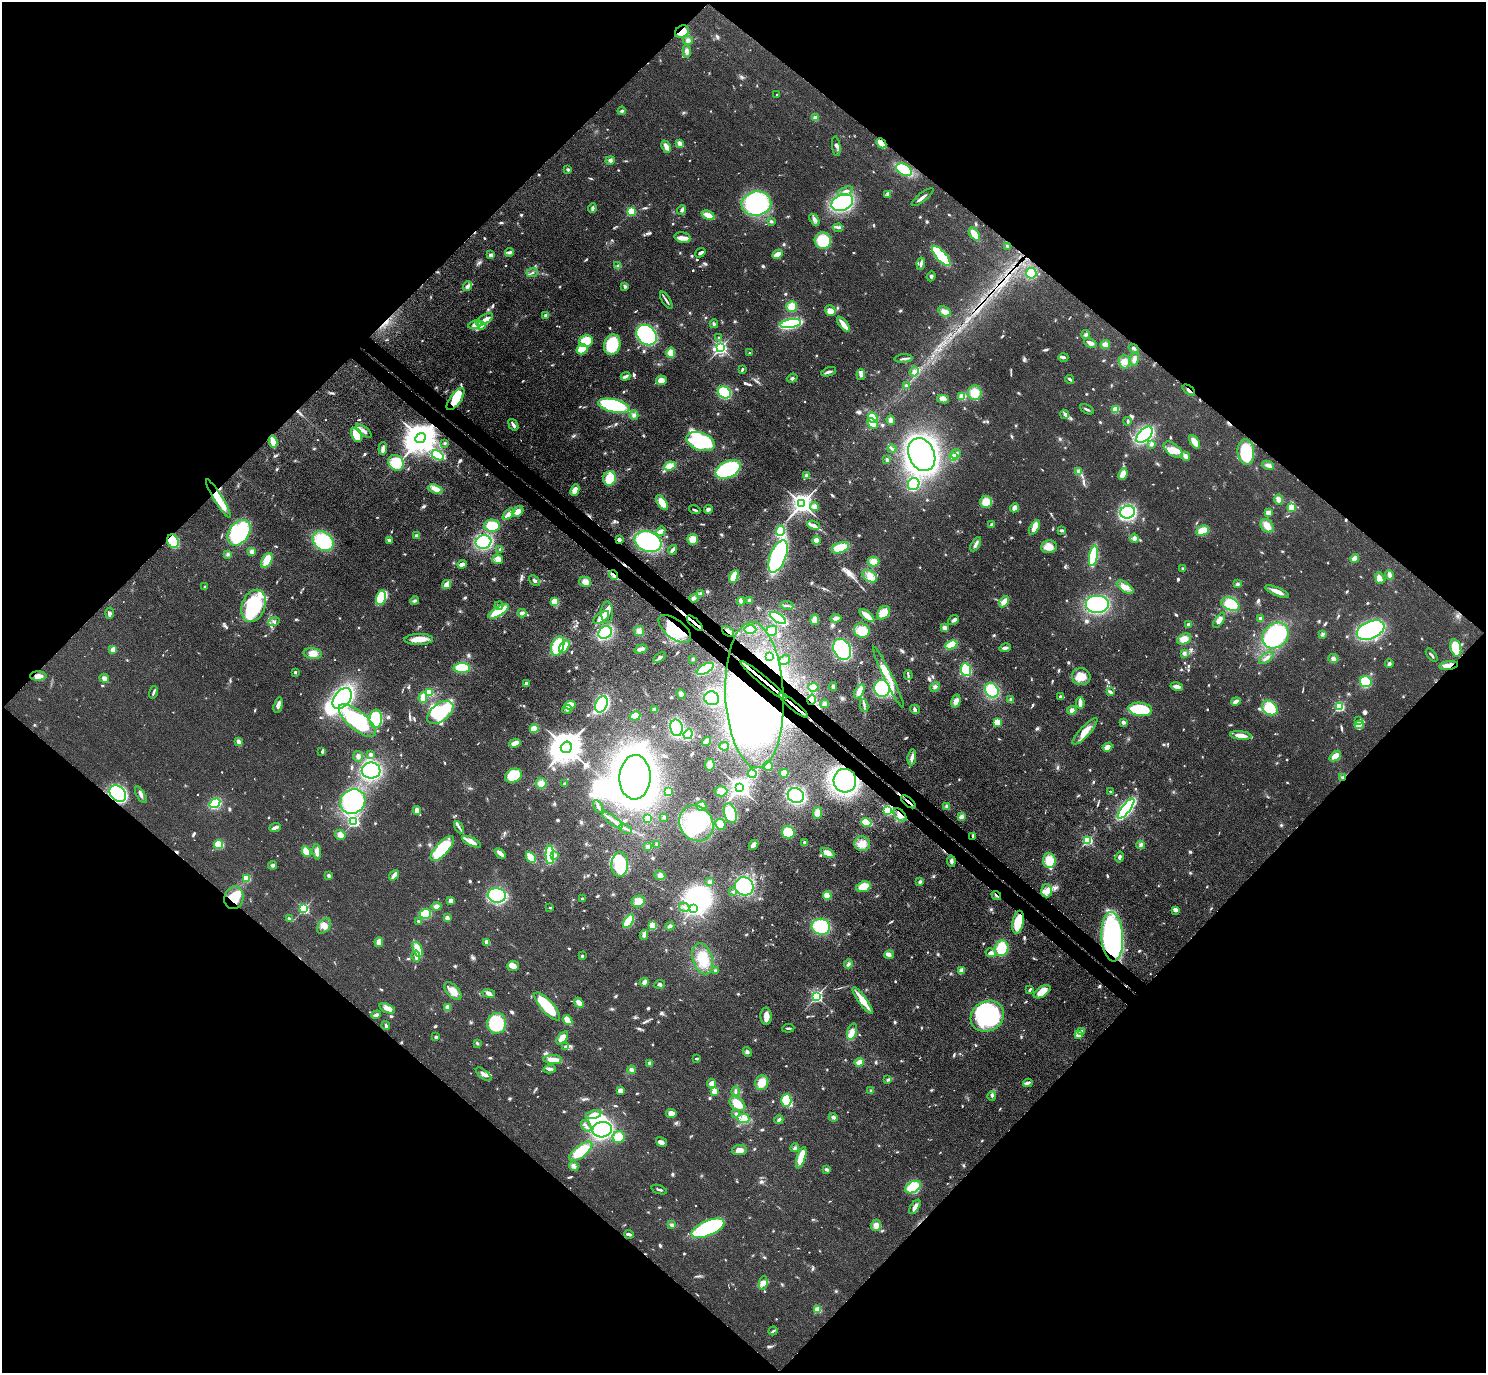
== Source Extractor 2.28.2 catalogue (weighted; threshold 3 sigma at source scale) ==
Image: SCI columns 42-5975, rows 200-5681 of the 6016 x 6023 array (HDU 1 of 3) = the unmasked area's bounding box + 8 px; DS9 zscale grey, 4 x 4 block average (1 PNG px = mean of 4 x 4 image px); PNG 1488 x 1375 px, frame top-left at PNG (2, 2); each listed source drawn as its Kron ellipse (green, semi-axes under 4 px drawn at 4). Shown black and unused: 51% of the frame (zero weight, under 3 of 4 exposures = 5% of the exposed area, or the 3 px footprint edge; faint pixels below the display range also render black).
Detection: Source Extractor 2.28.2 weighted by HDU 2 'WHT'. Background 0.0466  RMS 0.0061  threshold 0.0272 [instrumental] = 3 sigma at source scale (4.5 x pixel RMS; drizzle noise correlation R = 1.50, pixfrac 1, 0.05/0.05 arcsec/px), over >= 5 px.
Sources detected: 1064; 3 too faint to see at this stretch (4 x 4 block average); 19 inside a brighter object's white glare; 4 cosmic-ray / hot-pixel residue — neither listed nor drawn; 19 coinciding with a brighter row at this scale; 67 inside a brighter listed object's ellipse — not listed separately; of the other 952, all 500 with FLUX_AUTO >= 5.96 (the completeness limit of this list) listed and drawn (452 fainter detections not listed), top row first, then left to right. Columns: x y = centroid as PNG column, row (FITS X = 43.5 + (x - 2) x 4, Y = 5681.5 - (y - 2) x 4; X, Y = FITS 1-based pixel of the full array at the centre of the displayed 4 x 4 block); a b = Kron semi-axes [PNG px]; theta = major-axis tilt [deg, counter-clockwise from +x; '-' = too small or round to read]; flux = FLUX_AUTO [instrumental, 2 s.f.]
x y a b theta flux
682 32 7 5 29 54
688 40 5 4 - 12
687 51 6 4 -84 14
777 95 2 2 - 12
622 111 4 3 - 6.5
815 118 4 4 - 8.9
881 143 5 3 - 58
680 144 3 2 - 33
836 146 10 4 -83 12
666 147 6 3 -65 27
610 160 4 4 - 9.1
568 170 3 3 - 6.1
904 170 8 5 -30 200
846 191 8 3 19 14
887 195 4 3 - 8.2
922 197 13 2 38 14
842 203 11 8 22 360
756 204 15 12 8 400
592 208 5 3 - 9
681 210 5 4 - 9.8
631 211 2 2 - 290
708 215 7 3 -25 41
814 220 6 4 -55 13
771 221 3 3 - 6.6
838 228 5 2 - 6.3
974 234 8 3 -55 42
683 238 8 5 -14 26
823 240 8 8 - 140
1008 246 3 2 - 13
509 252 4 3 - 8.4
700 253 6 2 35 12
777 254 5 3 - 38
491 255 4 3 - 15
941 256 12 5 -49 230
921 264 6 3 80 9.4
618 266 4 3 - 6.8
532 273 5 2 - 8.3
1031 273 5 5 - 150
931 276 5 3 - 7.7
467 286 5 3 - 17
625 286 4 3 - 7.6
666 300 9 2 -59 10
792 306 5 5 - 61
830 310 5 5 - 28
945 311 7 4 -27 23
546 315 4 3 - 7.9
484 319 9 4 32 25
791 323 10 4 9 370
714 324 4 3 - 6.2
843 324 9 2 -52 43
475 325 7 4 13 22
482 325 4 3 - 7.6
1086 334 4 3 - 7.9
647 335 11 9 -44 440
719 337 2 2 - 9
586 341 7 6 - 100
1090 343 6 4 -25 19
612 345 10 8 74 140
1105 345 5 4 - 18
721 348 3 2 - 940
582 349 5 5 - 69
1134 349 6 3 -41 7.5
671 353 5 3 - 53
749 353 2 2 - 6.3
1063 357 5 3 - 7.9
904 359 9 2 3 9.4
1134 359 7 3 82 12
1124 362 6 5 - 22
742 369 4 2 - 6.9
829 372 8 2 19 12
914 372 5 4 - 15
861 375 5 4 - 12
626 376 5 2 - 15
792 378 5 3 - 6.4
1070 379 4 3 - 6.6
661 380 5 5 - 27
906 386 3 3 - 6.8
1189 390 7 2 -40 7
724 392 7 5 -32 180
975 393 7 7 - 56
962 396 3 2 - 54
456 399 13 5 54 76
943 399 6 3 -10 19
614 406 16 6 -12 330
1087 409 7 2 -27 8.9
1116 409 4 3 - 49
1065 414 5 3 - 10
634 415 4 3 - 9.2
873 417 5 3 - 80
891 420 4 4 - 13
1128 421 4 2 - 6.2
873 423 6 4 -42 37
513 425 6 2 -54 15
364 431 9 3 -38 14
357 435 7 5 -65 100
1144 435 10 5 45 430
421 438 6 4 43 11000
273 442 6 3 -74 65
701 442 15 8 -21 410
1195 442 7 3 -58 40
445 443 2 2 - 7.7
1152 444 4 3 - 10
383 448 6 2 84 25
892 449 4 3 - 6.7
1173 450 11 6 -37 41
1246 452 13 8 -84 180
922 454 17 12 -65 1200
956 454 5 3 - 12
438 455 7 4 -30 170
1185 456 5 4 - 15
954 457 3 2 - 70
887 460 3 3 - 8.9
396 463 8 7 - 110
1268 465 6 4 -24 11
670 466 6 4 21 39
728 469 13 8 26 370
1079 471 4 3 - 13
1123 474 6 4 65 29
806 475 4 3 - 7.4
609 478 7 6 - 100
914 484 6 5 - 170
435 489 7 4 -19 29
575 490 6 4 66 31
218 499 22 4 -59 120
1279 499 5 4 - 17
662 502 8 4 -56 52
986 502 6 6 - 60
802 504 3 3 - 2800
814 506 4 4 - 15
1291 507 2 2 - 120
1014 508 4 3 - 21
708 509 4 3 - 12
695 510 6 2 -19 6.6
518 512 6 4 39 25
1128 512 7 6 - 370
1268 512 2 2 - 99
509 514 7 3 47 46
992 524 4 3 - 8.2
813 525 6 2 -20 8.7
492 526 7 6 - 90
1267 526 7 5 -51 33
1035 528 8 4 59 33
1061 530 3 2 - 7.7
661 531 5 3 - 25
780 531 5 4 - 160
1202 531 7 4 24 53
239 533 14 10 53 330
417 536 2 2 - 61
1134 538 4 4 - 14
619 539 3 3 - 11
693 539 5 5 - 36
389 540 3 2 - 14
173 541 7 5 -66 160
323 541 11 9 -38 250
816 541 4 3 - 37
483 542 8 6 15 280
648 542 14 10 -21 490
976 544 8 3 60 14
1049 547 8 6 8 45
840 548 9 5 21 76
500 549 4 3 - 6.5
672 550 5 3 - 14
252 552 4 4 - 14
228 554 4 3 - 7
778 556 17 8 68 610
1093 556 10 3 80 240
1355 558 4 3 - 30
498 559 5 5 - 20
267 560 8 5 61 53
873 562 6 5 - 33
462 564 5 3 - 19
1183 569 2 2 - 36
614 575 5 2 - 7.7
1389 575 5 3 - 13
734 576 7 3 64 84
870 576 8 5 -34 29
1380 578 6 3 -70 17
534 581 6 3 -44 8.1
585 582 6 5 - 23
1238 584 4 3 - 6.7
447 585 5 2 - 64
205 587 2 2 - 7.4
1125 587 10 4 -34 25
1277 592 13 3 -23 30
701 594 3 3 - 6.5
381 598 7 5 76 120
694 598 5 3 - 10
749 600 4 3 - 6.7
414 601 4 3 - 7.7
741 601 4 3 - 15
555 602 4 4 - 55
1004 602 6 3 54 35
1097 604 12 9 0 430
1231 604 9 6 -25 140
499 605 4 2 - 6.5
787 605 7 2 -9 8.6
254 606 17 11 68 260
499 611 11 4 32 120
607 612 11 6 87 30
110 613 5 3 - 10
522 613 4 3 - 13
883 613 7 5 50 54
867 616 9 3 -39 48
601 617 9 4 34 22
778 618 9 3 -32 290
836 618 5 4 - 17
1261 619 2 2 - 55
815 620 5 4 - 36
953 620 6 3 39 13
1219 620 9 4 56 17
274 621 6 3 12 7.7
695 623 10 2 -44 14
1188 625 2 2 - 52
945 628 4 4 - 14
675 629 19 9 -38 170
750 630 6 4 -1 62
1370 630 14 8 23 610
639 631 5 5 - 17
728 631 7 2 -38 8.5
772 631 5 5 - 36
862 631 8 7 - 64
605 632 7 5 38 220
1323 634 4 3 - 7.2
1276 636 14 11 43 410
419 639 14 5 1 42
1184 639 7 5 23 34
951 645 6 4 25 74
558 646 10 6 70 140
564 646 7 3 60 47
1005 648 6 3 10 13
1456 648 9 5 -75 160
641 649 7 4 15 17
842 649 11 8 -60 340
113 650 3 3 - 20
313 653 9 5 -7 34
1184 653 3 3 - 8.6
1432 655 7 2 -51 6.8
770 657 3 3 - 10
659 658 7 3 34 14
1266 658 8 3 36 13
693 659 2 2 - 9.4
1333 659 5 4 - 11
785 660 6 2 32 8.8
1389 663 4 3 - 8.8
1449 665 9 3 8 33
462 668 8 5 0 100
705 669 9 4 29 180
966 670 6 5 - 160
295 672 2 2 - 21
908 675 4 2 - 6.6
38 676 8 4 0 29
888 677 34 4 -64 56
1081 677 9 8 - 51
104 678 5 3 - 15
764 680 30 2 -40 48
1366 682 6 5 - 100
526 683 2 2 - 45
813 687 5 4 - 30
833 687 4 2 - 9.4
935 687 5 4 - 11
1177 687 6 3 -13 18
882 688 8 8 - 330
992 690 8 6 -58 160
859 691 8 4 62 42
153 692 6 2 72 6.9
429 692 4 3 - 71
1110 692 4 3 - 7.8
681 694 5 3 - 21
754 695 73 29 -87 1000
1061 697 3 2 - 11
342 698 12 7 52 540
423 698 5 3 - 52
712 698 7 7 - 180
812 700 5 3 - 37
1011 700 4 2 - 12
956 701 7 4 75 21
1236 701 5 3 - 14
1080 703 6 4 -80 13
601 704 8 6 64 350
825 704 4 4 - 10
278 705 8 3 75 23
570 705 5 3 - 60
793 705 18 2 -40 19
864 705 7 2 -79 8.9
1339 706 2 2 - 460
1270 708 8 6 -41 110
567 709 5 3 - 8.2
654 709 3 3 - 8.4
915 709 5 3 - 10
1140 709 12 6 -8 230
1072 710 5 4 - 12
440 712 15 8 38 310
635 716 5 4 - 46
376 719 9 6 87 180
357 721 23 9 -40 380
1359 721 4 3 - 7.4
997 722 2 2 - 260
1123 722 3 2 - 13
1359 725 5 3 - 12
676 728 8 6 -80 320
534 729 4 3 - 72
1085 731 17 5 47 45
688 734 5 4 - 140
1241 736 10 3 -6 46
706 741 4 4 - 21
239 742 4 3 - 15
515 743 5 3 - 37
724 746 5 3 - 11
566 747 6 5 - 10000
1107 747 5 3 - 30
322 751 4 3 - 6.9
371 754 3 3 - 9.1
358 756 5 5 - 12
1335 756 6 4 43 31
912 757 8 3 82 16
710 765 6 5 - 25
768 766 5 4 - 24
371 771 9 8 - 360
784 773 4 4 - 41
752 774 4 3 - 120
513 776 9 6 24 130
635 777 22 15 88 1700
1343 778 4 3 - 6.8
845 781 12 11 - 770
541 783 5 5 - 25
564 784 3 2 - 6.1
740 788 3 3 - 3300
668 791 3 3 - 42
721 791 6 5 - 38
1110 791 2 2 - 11
118 794 9 7 -42 290
141 795 9 3 -59 13
796 796 8 7 - 380
353 801 13 12 - 280
908 802 8 2 -40 11
215 803 6 4 33 140
598 806 7 2 -60 7.8
702 806 5 5 - 41
947 806 4 3 - 9.8
1126 809 12 4 52 510
417 810 4 3 - 24
888 810 2 2 - 610
730 813 10 6 -72 120
818 813 6 4 83 25
900 815 8 4 -44 24
664 817 2 2 - 6.6
961 817 4 3 - 17
647 818 2 2 - 200
613 820 12 2 -37 15
354 822 2 2 - 640
866 822 5 3 - 130
696 823 19 16 -53 270
720 824 6 5 - 34
459 827 6 2 -60 9.2
275 828 6 2 23 18
625 829 7 2 -28 7.4
788 832 6 6 - 88
340 835 5 4 - 19
973 836 3 2 - 7.8
1087 840 2 2 - 490
471 842 10 3 -26 32
804 842 3 3 - 6.1
657 844 4 3 - 6.1
862 844 8 7 - 31
219 845 4 4 - 120
753 845 5 3 - 22
1141 845 4 3 - 8.9
648 847 4 3 - 7.6
442 848 16 6 48 250
306 852 5 3 - 54
317 852 8 3 -83 25
500 853 6 3 -41 23
827 853 7 4 -27 36
550 855 9 4 -88 220
555 855 2 2 - 7.5
531 857 6 3 -48 86
1120 857 5 3 - 8.2
1049 860 7 6 - 67
951 861 5 3 - 9.4
273 865 4 3 - 10
620 865 12 8 87 210
394 875 5 2 - 24
660 875 5 4 - 14
329 876 4 3 - 7.9
247 878 2 2 - 230
710 882 4 3 - 7.6
920 882 4 3 - 7.1
744 886 9 9 - 420
863 887 7 5 20 71
1047 891 6 5 - 22
733 892 3 2 - 6.7
497 895 9 7 -5 380
996 895 5 2 - 6.3
827 896 4 3 - 48
234 898 11 9 74 83
582 899 2 2 - 17
451 901 2 2 - 92
638 901 7 5 21 39
436 906 5 4 - 17
684 907 5 2 - 7.8
550 908 2 2 - 11
693 908 2 2 - 1000
304 909 2 2 - 610
1176 910 4 3 - 13
425 914 5 5 - 120
289 918 4 2 - 7.5
447 918 2 2 - 61
419 921 4 2 - 6
628 921 7 3 57 100
1018 922 11 5 79 96
652 925 4 3 - 84
324 926 9 5 53 26
670 926 5 3 - 7
821 927 9 8 - 210
644 935 5 3 - 11
1112 937 25 11 -87 770
379 942 5 3 - 27
487 942 4 3 - 21
1002 948 8 6 75 96
418 950 8 3 -65 63
991 953 5 4 - 18
889 955 5 4 - 11
416 956 6 2 -82 16
582 956 2 2 - 6
703 959 16 10 -73 82
848 964 4 3 - 8
513 966 6 5 - 14
961 970 4 4 - 14
716 971 3 3 - 7.3
644 982 4 3 - 13
659 984 5 3 - 9.9
1030 990 3 2 - 11
453 991 11 6 -46 43
1042 992 9 5 33 51
489 993 6 4 -9 13
816 996 2 2 - 860
863 1001 16 3 -54 71
579 1003 5 3 - 27
547 1006 18 6 -49 190
448 1007 4 4 - 22
387 1008 8 4 -22 18
376 1015 5 3 - 12
766 1016 8 5 -87 25
987 1016 17 15 31 420
568 1020 5 2 - 89
497 1023 10 9 - 210
386 1026 4 2 - 7.2
788 1028 6 2 7 6.5
1082 1031 2 2 - 17
852 1032 8 4 73 27
1078 1034 2 2 - 120
436 1037 2 2 - 26
562 1038 7 4 51 33
477 1043 3 2 - 6.4
566 1047 4 3 - 12
747 1052 5 3 - 6.8
697 1059 3 2 - 6.5
553 1060 9 4 -1 36
859 1062 5 3 - 20
649 1063 3 3 - 6.9
550 1069 6 2 14 7.2
631 1070 4 3 - 11
484 1074 9 3 -38 17
888 1080 4 3 - 6.9
712 1083 4 4 - 21
762 1083 7 6 - 47
1028 1083 5 3 - 8.1
620 1091 3 3 - 30
736 1091 5 2 - 6.3
871 1091 3 3 - 6
715 1092 2 2 - 150
992 1096 4 3 - 6.2
786 1100 6 5 - 200
737 1104 9 6 -38 58
736 1113 2 2 - 25
671 1114 5 4 - 27
593 1115 8 4 14 21
833 1117 4 3 - 9.3
743 1118 6 4 -2 20
779 1120 4 2 - 10
586 1126 6 2 -54 6.5
602 1130 10 7 11 410
619 1137 6 6 - 61
661 1142 6 3 -33 19
795 1148 4 3 - 10
739 1150 7 5 9 33
581 1151 14 6 38 130
801 1158 11 4 72 88
574 1166 5 4 - 12
826 1169 3 3 - 8.2
913 1187 8 5 29 130
659 1190 8 2 -19 7.5
915 1207 8 3 58 25
672 1225 4 3 - 8.2
876 1225 5 5 - 22
708 1228 17 7 22 410
629 1234 5 2 - 11
763 1283 7 4 81 18
818 1310 2 2 - 190
773 1331 4 2 - 8.6
Overlapping masked pixels (flux is a lower limit): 29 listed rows (the first 20) at x y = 682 32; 881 143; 1189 390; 456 399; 421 438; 273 442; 218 499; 619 539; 173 541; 614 575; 695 623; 675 629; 728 631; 1449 665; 38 676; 764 680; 754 695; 812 700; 793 705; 1343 778
Diffuse or blended objects may show on this block-average render without a row.